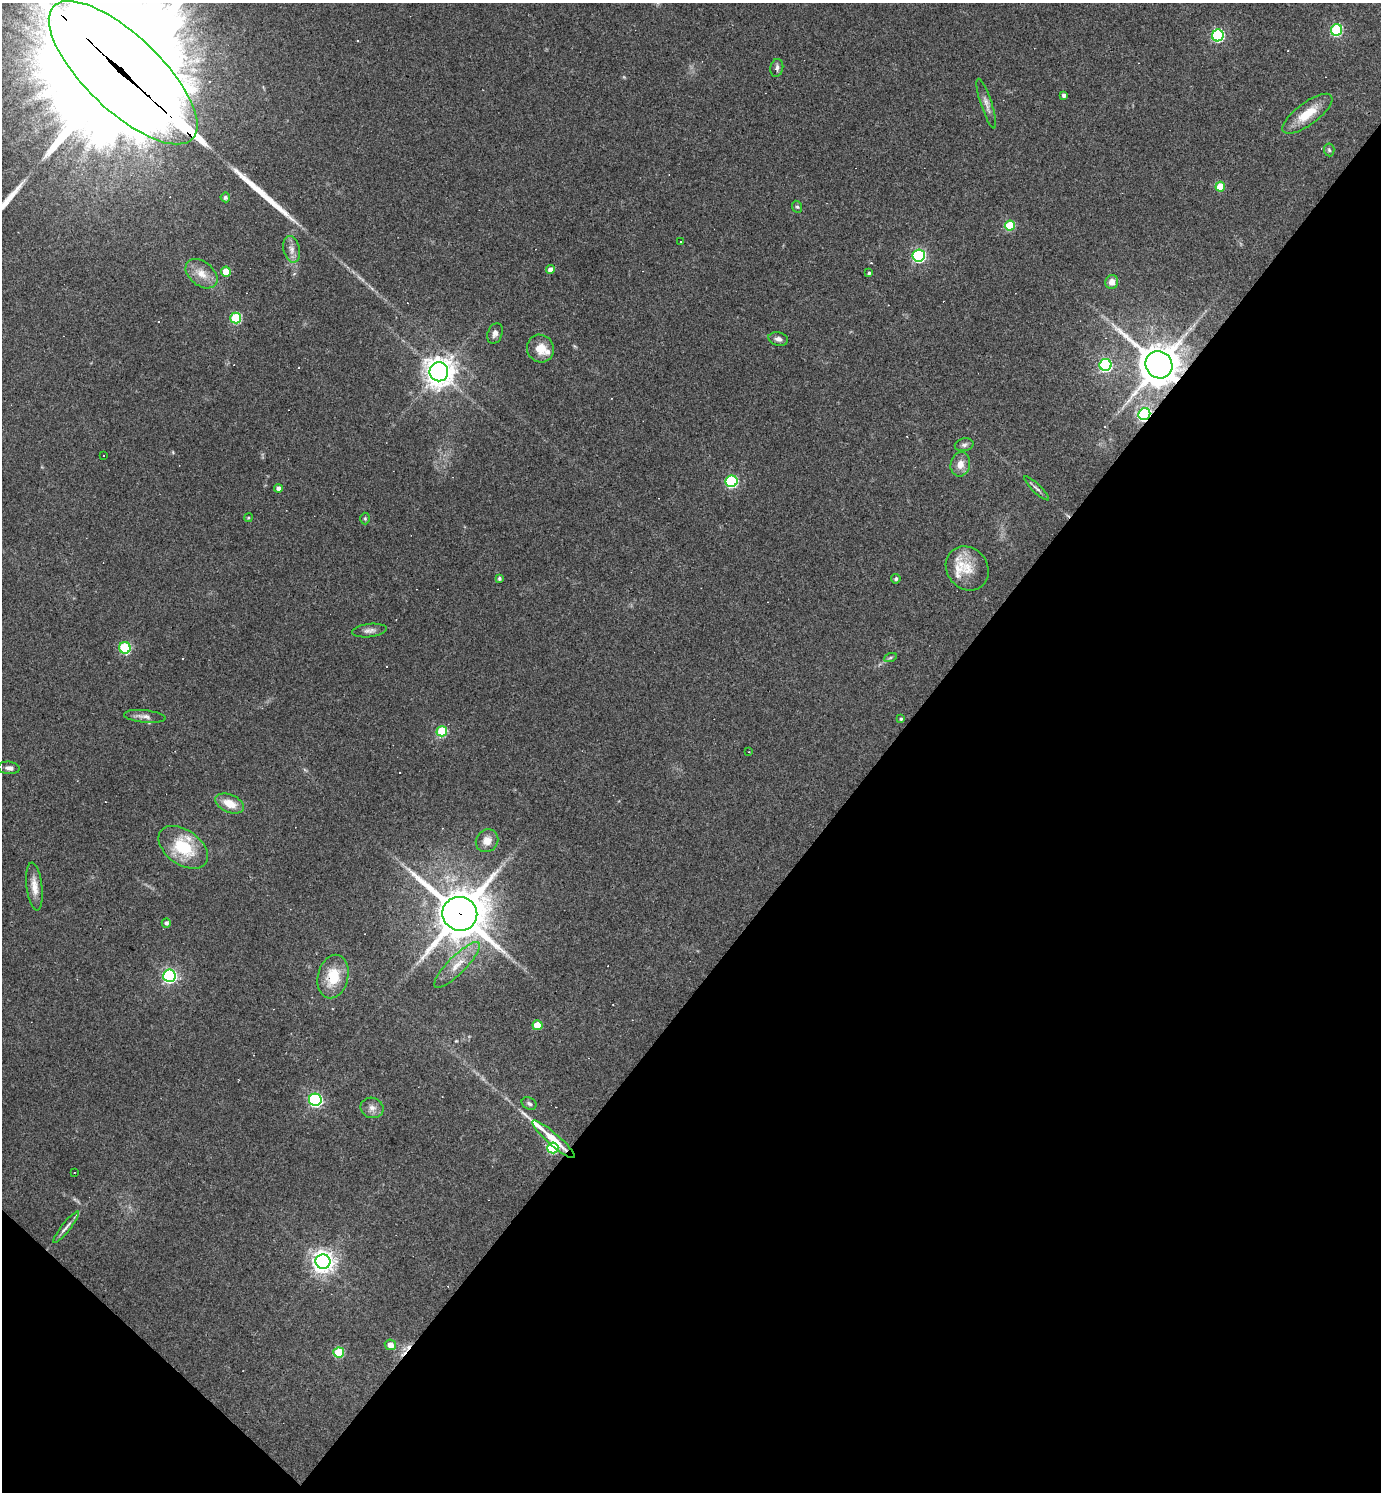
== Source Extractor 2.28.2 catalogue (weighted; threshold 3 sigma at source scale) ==
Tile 15 of 4 x 4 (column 3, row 4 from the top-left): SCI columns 2911-4289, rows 1-1490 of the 5962 x 5960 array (HDU 1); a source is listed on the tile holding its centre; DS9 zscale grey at full resolution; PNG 1383 x 1494 px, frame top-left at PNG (2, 3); each listed source drawn as its Kron ellipse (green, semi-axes under 4 px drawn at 4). Shown black and unused: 38% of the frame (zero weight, under 3 of 4 exposures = <1% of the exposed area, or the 3 px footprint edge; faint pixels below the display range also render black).
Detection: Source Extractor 2.28.2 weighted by HDU 2 'WHT'; one run over the whole footprint, this tile lists its part. Background 0.0419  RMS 0.0048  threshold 0.0218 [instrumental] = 3 sigma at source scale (4.5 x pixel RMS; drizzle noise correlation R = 1.50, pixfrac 1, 0.05/0.05 arcsec/px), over >= 5 px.
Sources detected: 82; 10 cosmic-ray / hot-pixel residue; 2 long thin detections or spike segments (spike, bleed or trail) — neither listed nor drawn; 3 inside a brighter listed object's ellipse — not listed separately; the other 67 listed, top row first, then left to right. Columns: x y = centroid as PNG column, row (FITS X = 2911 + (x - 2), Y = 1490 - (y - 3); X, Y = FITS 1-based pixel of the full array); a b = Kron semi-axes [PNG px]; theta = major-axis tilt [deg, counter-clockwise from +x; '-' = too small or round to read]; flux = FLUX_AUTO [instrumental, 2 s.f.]
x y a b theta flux
1337 30 6 5 - 47
1218 35 6 6 - 64
777 68 9 6 77 1.7
123 73 96 37 -44 35000
1064 95 4 4 - 1.6
986 104 26 5 -72 2.9
1307 114 30 11 36 11
1329 150 6 5 - 0.86
1220 187 5 4 - 11
225 197 5 5 - 1.2
797 207 6 5 - 0.78
1010 226 5 5 - 22
681 242 3 3 - 11
292 249 13 8 -78 3.1
919 256 6 6 - 73
550 270 4 4 - 2.5
226 271 5 5 - 8.7
869 273 4 3 - 0.94
202 274 18 12 -39 6.4
1112 282 7 6 - 3.7
236 318 5 5 - 34
495 333 11 7 70 2.1
778 339 10 6 -12 1.9
540 348 14 13 - 7
1105 365 6 6 - 72
1159 365 14 13 - 1300
439 372 9 9 - 560
1144 414 6 5 - 93
964 445 9 6 12 1.4
104 455 2 2 - 0.34
960 464 12 9 79 4.4
732 481 6 6 - 58
278 488 4 4 - 1.9
1037 488 17 4 -44 1.4
248 518 4 3 - 0.53
365 518 6 5 - 0.68
967 568 23 20 -51 11
499 578 4 4 - 0.88
896 579 5 4 - 0.99
369 630 17 6 6 2.4
125 648 6 5 - 38
890 658 6 4 19 0.83
145 716 21 6 -6 2.7
901 719 4 3 - 0.69
442 731 5 5 - 27
749 752 3 2 - 0.32
9 768 11 6 -6 1.8
230 803 15 9 -23 7.2
487 841 12 10 48 4.5
183 847 28 17 -36 21
34 886 24 8 -83 5
460 914 17 17 - 2100
166 923 5 4 - 1.3
457 965 31 9 45 8.2
169 976 6 6 - 100
333 977 22 15 76 13
538 1025 5 5 - 11
315 1100 6 6 - 91
529 1103 8 5 -26 1.2
372 1108 11 10 - 2.8
553 1139 27 6 -41 10
553 1148 5 5 - 31
74 1172 2 2 - 0.39
66 1227 20 4 51 2.2
323 1262 7 7 - 350
390 1345 6 5 - 3.9
339 1353 5 5 - 24
Overlapping masked pixels (flux is a lower limit): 5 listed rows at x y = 123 73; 1159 365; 1144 414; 460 914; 553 1139
Isophote crosses this tile's border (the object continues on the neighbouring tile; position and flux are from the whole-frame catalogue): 1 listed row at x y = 123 73